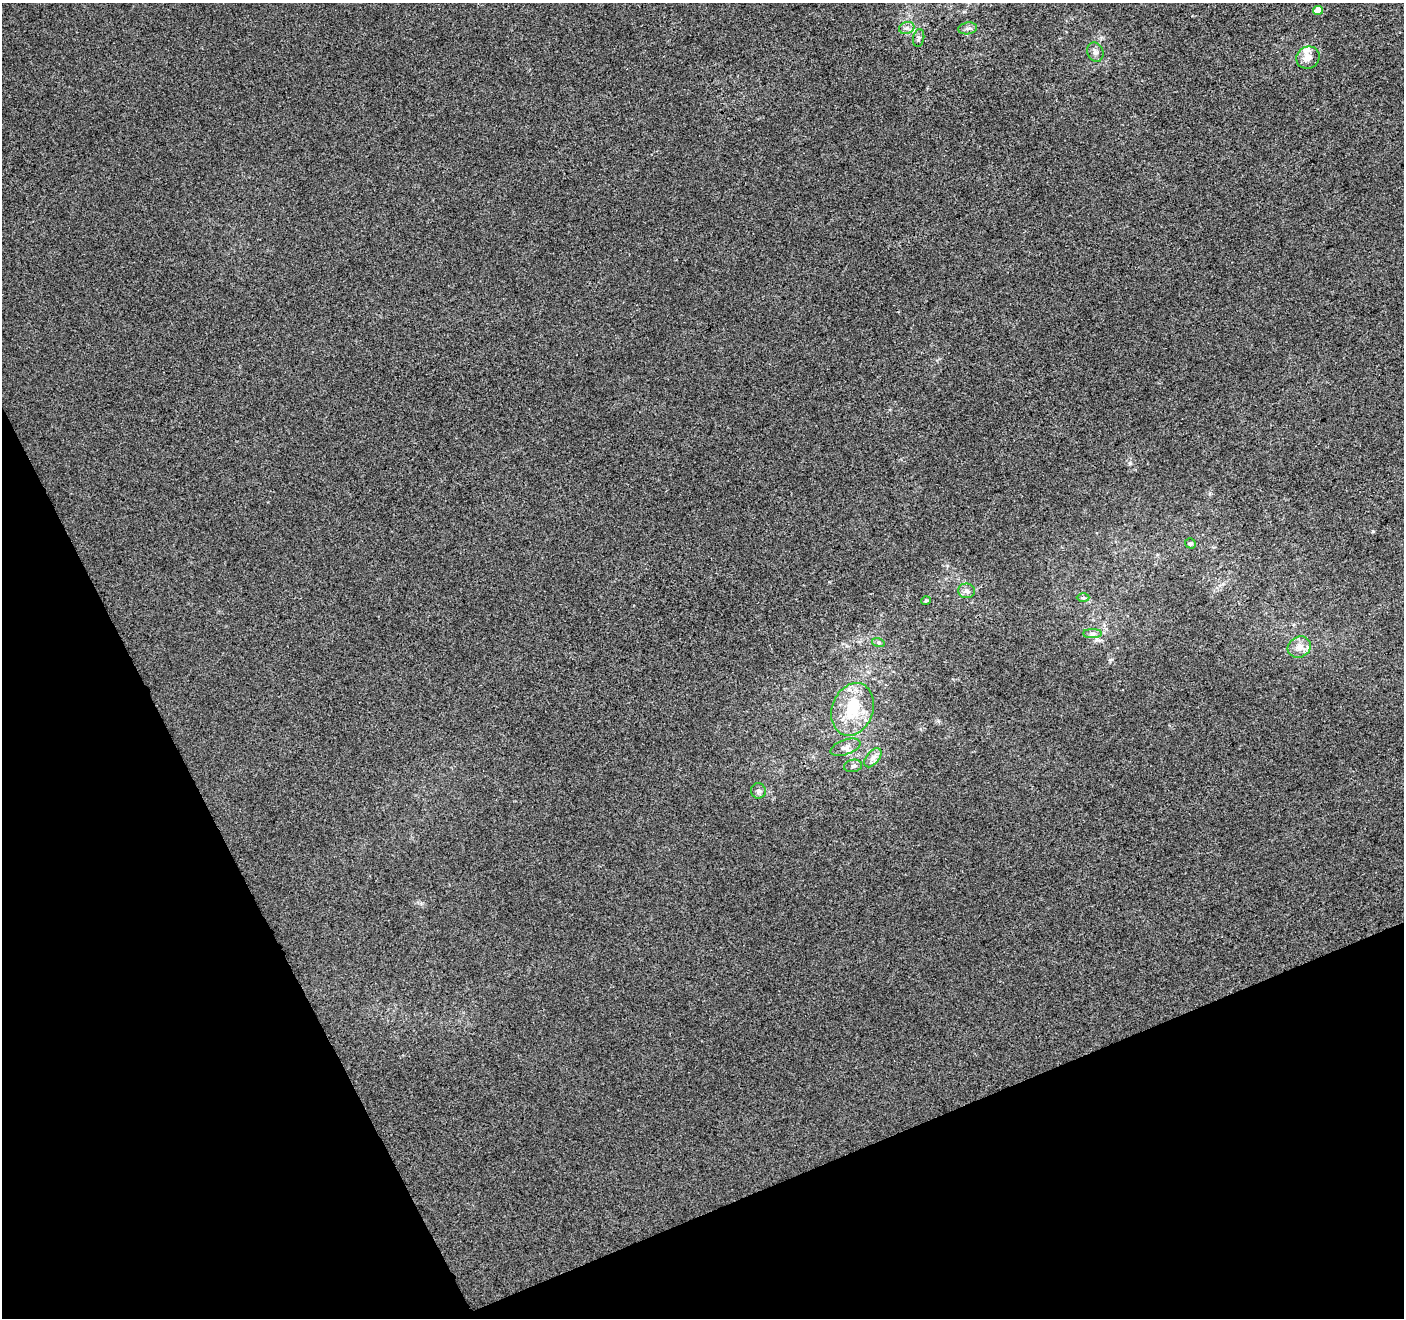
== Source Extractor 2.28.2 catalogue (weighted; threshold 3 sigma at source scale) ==
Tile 14 of 4 x 4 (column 2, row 4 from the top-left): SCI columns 1459-2860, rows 172-1487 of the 5718 x 5551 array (HDU 1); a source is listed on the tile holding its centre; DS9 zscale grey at full resolution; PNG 1406 x 1320 px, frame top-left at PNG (2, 3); each listed source drawn as its Kron ellipse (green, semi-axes under 4 px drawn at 4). Shown black and unused: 22% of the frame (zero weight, under 3 of 4 exposures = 5% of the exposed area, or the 3 px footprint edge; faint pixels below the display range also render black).
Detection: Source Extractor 2.28.2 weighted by HDU 2 'WHT'; one run over the whole footprint, this tile lists its part. Background -5.36e-04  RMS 0.0047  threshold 0.021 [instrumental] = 3 sigma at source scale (4.5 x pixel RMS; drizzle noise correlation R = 1.50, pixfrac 1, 0.0396/0.0396 arcsec/px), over >= 5 px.
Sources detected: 21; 1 inside a brighter object's white glare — neither listed nor drawn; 2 inside a brighter listed object's ellipse — not listed separately; the other 18 listed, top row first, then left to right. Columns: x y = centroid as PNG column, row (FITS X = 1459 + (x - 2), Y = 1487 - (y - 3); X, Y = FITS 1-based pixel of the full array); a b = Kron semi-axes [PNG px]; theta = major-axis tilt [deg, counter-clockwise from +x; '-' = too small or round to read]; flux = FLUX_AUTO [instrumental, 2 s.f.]
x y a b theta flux
1318 10 5 4 - 7.1
907 28 8 6 20 1.6
968 28 9 6 7 1.5
919 38 9 5 79 1.1
1095 52 10 7 -68 1.9
1308 58 12 11 - 4.1
1190 543 5 5 - 0.79
966 591 8 7 - 1.7
1083 598 6 4 0 0.77
926 601 5 4 - 0.93
1093 634 9 4 0 1.4
878 642 6 4 -18 0.7
1299 647 12 10 27 3.9
852 709 27 20 71 18
845 747 16 7 20 2.4
873 758 11 6 52 2.2
853 766 9 6 8 1.5
758 791 7 7 - 1.7
Unlisted compact peaks at least as high as the median listed source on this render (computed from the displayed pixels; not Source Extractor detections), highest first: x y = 1373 531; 1130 463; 1110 660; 1101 38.